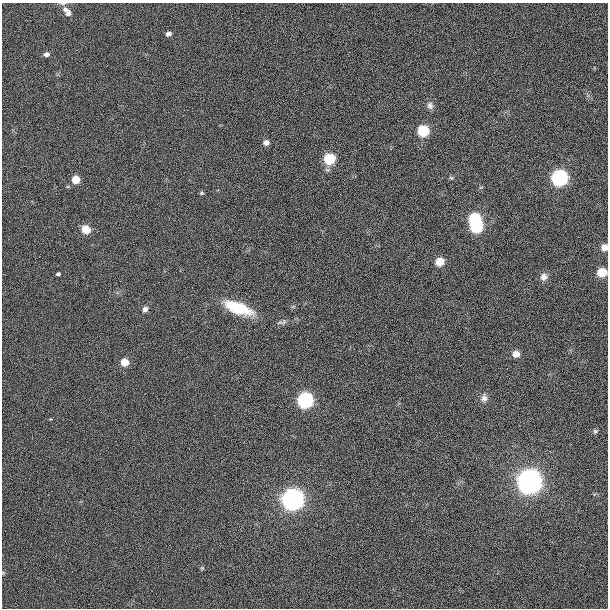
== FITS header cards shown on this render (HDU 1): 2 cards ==
NAXIS1  =                  606 / Width of image
NAXIS2  =                  606 / Height of image

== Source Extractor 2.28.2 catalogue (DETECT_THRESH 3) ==
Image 606 x 606 px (HDU 1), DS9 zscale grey, 1 PNG px = 1 image px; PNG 610 x 610 px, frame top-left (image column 1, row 606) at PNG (2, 3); no overlay
Background 5.61e-04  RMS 0.049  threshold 0.146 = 3 sigma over >= 5 px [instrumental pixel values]
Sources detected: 31; all 31 listed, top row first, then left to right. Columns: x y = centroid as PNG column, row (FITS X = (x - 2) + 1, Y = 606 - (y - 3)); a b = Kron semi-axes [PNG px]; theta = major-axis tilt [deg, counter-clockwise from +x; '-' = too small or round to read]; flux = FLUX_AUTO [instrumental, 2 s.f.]
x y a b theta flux
62 3 8 4 0 5.7
65 9 10 7 -24 16
68 14 7 6 - 9.5
168 34 5 5 - 13
46 54 6 5 - 14
430 106 10 8 -80 14
423 131 7 7 - 130
266 143 6 6 - 14
329 159 8 8 - 110
451 178 6 4 -2 4.7
560 178 9 8 - 450
76 179 6 6 - 61
202 193 6 5 - 4.3
475 219 8 8 - 160
477 227 8 7 - 170
86 229 6 5 - 90
604 247 7 6 - 22
440 262 7 7 - 45
602 273 7 7 - 59
58 274 4 3 - 5.7
544 277 10 9 - 18
238 308 28 11 -20 150
145 309 7 6 - 12
516 354 7 7 - 23
124 362 6 5 - 67
484 398 10 8 89 15
305 400 8 8 - 470
595 431 7 5 -5 5.7
529 482 10 10 - 2500
293 500 9 9 - 1700
202 568 5 5 - 3.9
At the frame edge (FLAGS 8, measured only in part): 3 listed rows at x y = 62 3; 604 247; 602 273